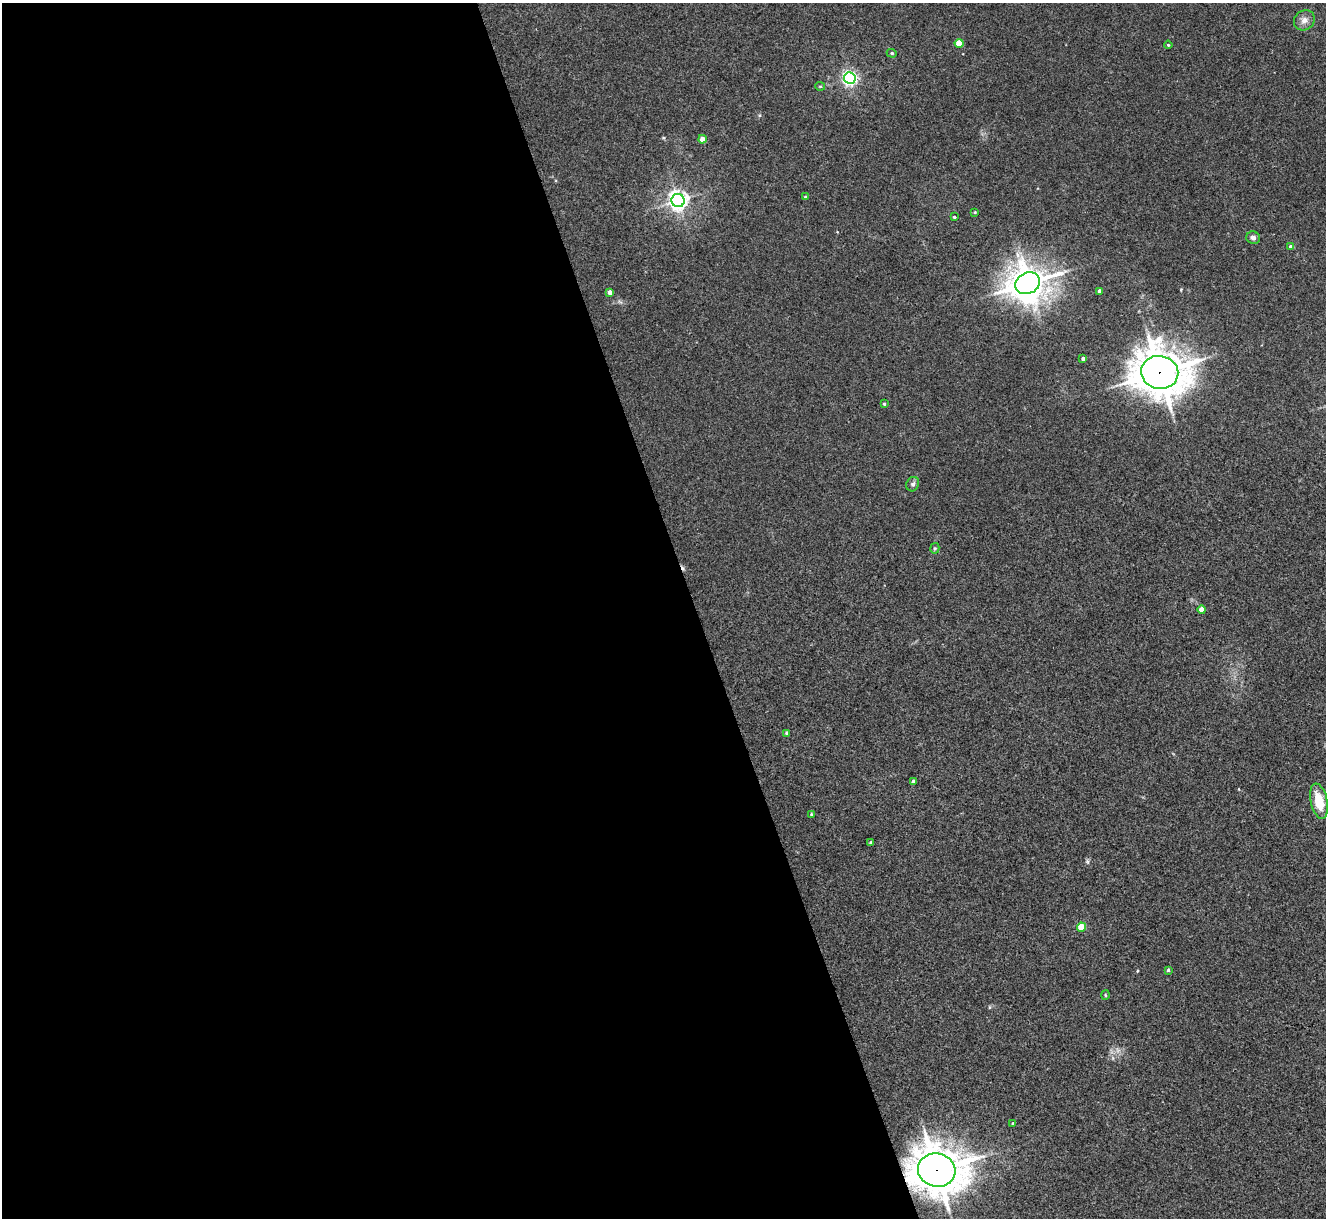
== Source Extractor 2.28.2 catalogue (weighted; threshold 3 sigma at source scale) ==
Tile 9 of 4 x 4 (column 1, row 3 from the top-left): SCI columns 4-1327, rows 1489-2704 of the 5298 x 5285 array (HDU 1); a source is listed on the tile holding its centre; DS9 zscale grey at full resolution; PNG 1328 x 1220 px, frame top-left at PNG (2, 3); each listed source drawn as its Kron ellipse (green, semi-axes under 4 px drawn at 4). Shown black and unused: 52% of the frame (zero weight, under 3 of 4 exposures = <1% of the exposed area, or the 3 px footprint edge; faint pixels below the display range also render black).
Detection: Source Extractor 2.28.2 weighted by HDU 2 'WHT'; one run over the whole footprint, this tile lists its part. Background 0.035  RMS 0.0047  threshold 0.0211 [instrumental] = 3 sigma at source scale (4.5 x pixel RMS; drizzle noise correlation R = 1.50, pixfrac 1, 0.05/0.05 arcsec/px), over >= 5 px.
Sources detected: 33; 1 cosmic-ray / hot-pixel residue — neither listed nor drawn; the other 32 listed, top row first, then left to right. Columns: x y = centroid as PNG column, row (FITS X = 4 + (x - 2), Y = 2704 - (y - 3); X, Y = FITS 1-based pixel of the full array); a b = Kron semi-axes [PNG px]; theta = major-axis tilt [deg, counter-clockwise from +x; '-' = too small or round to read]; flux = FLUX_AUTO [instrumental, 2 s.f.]
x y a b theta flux
1304 20 11 9 36 3.1
959 43 4 4 - 10
1168 45 4 3 - 0.48
892 53 5 4 - 0.54
850 78 6 5 - 120
820 86 5 4 - 0.52
702 139 4 4 - 4.2
806 197 3 3 - 0.74
678 201 6 6 - 240
975 212 4 3 - 0.44
954 217 3 3 - 0.57
1253 238 7 6 - 1.5
1291 247 4 4 - 1.3
1028 283 13 10 27 930
1099 291 3 3 - 1.3
610 292 4 4 - 2.3
1083 359 3 3 - 1.1
1160 372 19 16 -10 1300
884 404 4 3 - 0.53
913 484 7 6 - 1.3
935 548 5 4 - 0.58
1202 610 4 4 - 4.4
786 733 4 4 - 0.56
913 781 4 4 - 0.69
1319 801 18 8 -77 11
811 814 3 3 - 0.58
871 842 3 2 - 0.55
1082 927 4 4 - 11
1168 970 3 3 - 0.63
1105 995 5 3 - 0.43
1013 1124 4 4 - 0.52
937 1170 19 16 -13 1200
Overlapping masked pixels (flux is a lower limit): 2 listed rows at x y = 1160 372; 937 1170